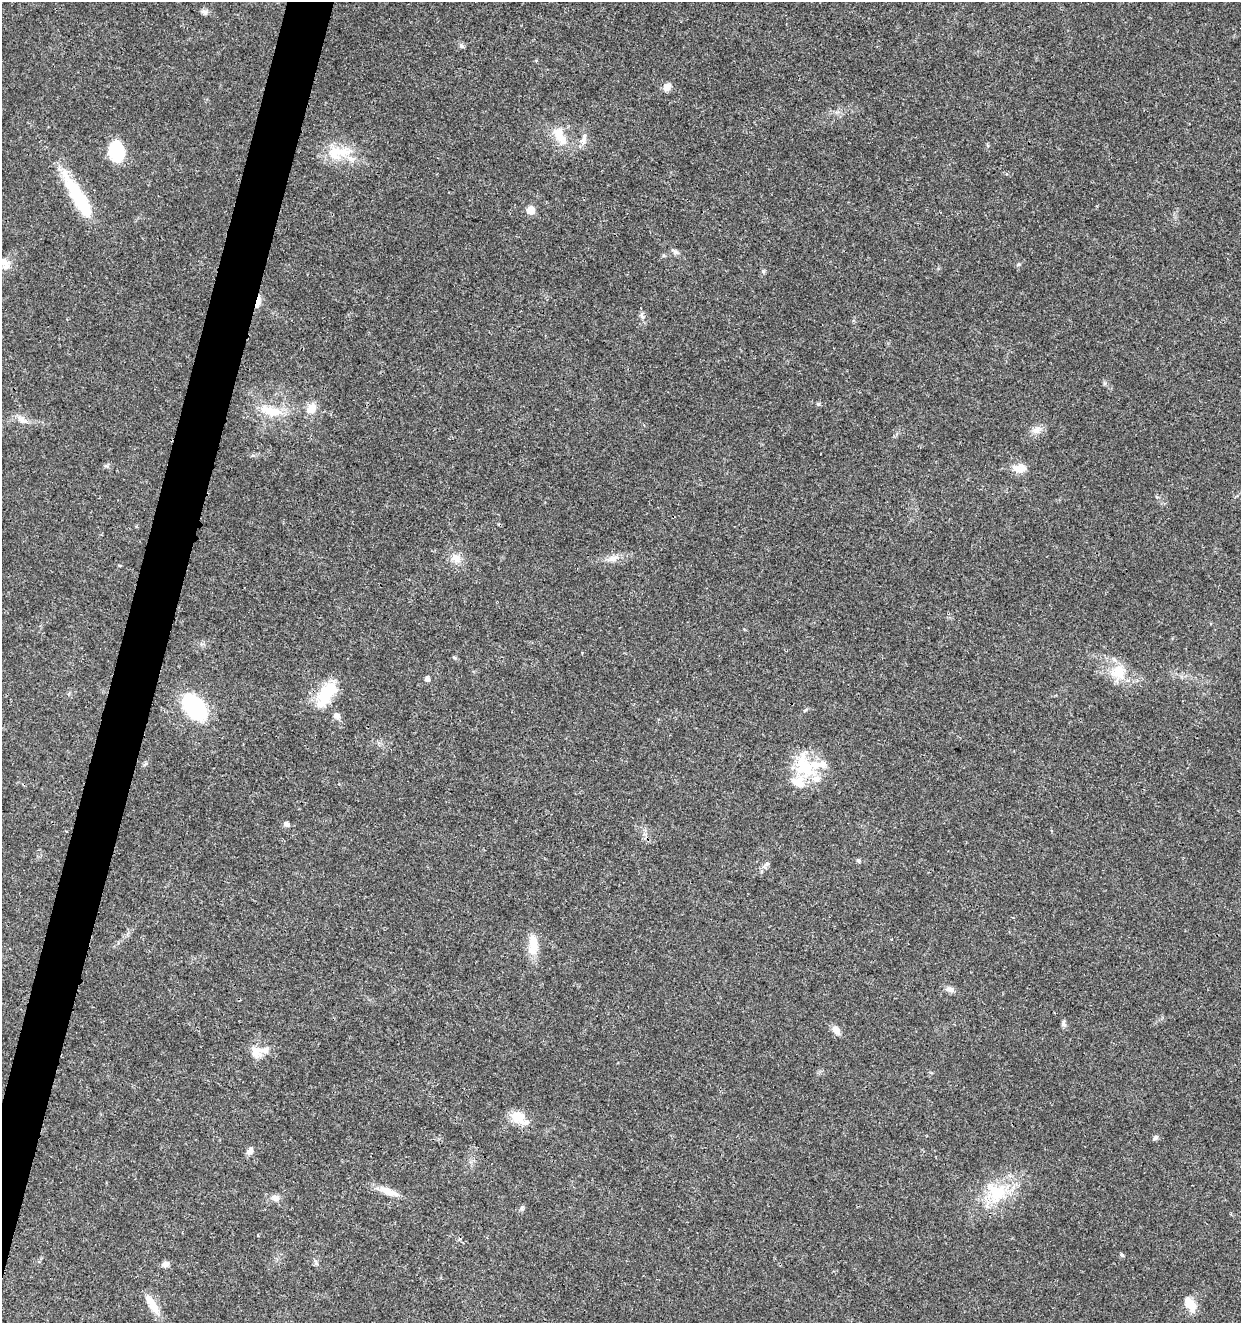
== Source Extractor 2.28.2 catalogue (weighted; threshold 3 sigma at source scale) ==
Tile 7 of 4 x 4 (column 3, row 2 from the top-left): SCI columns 2763-4001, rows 2645-3965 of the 5462 x 5297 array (HDU 1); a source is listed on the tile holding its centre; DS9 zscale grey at full resolution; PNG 1243 x 1325 px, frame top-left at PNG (2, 2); no overlay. Shown black and unused: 3% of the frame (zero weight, under 3 of 4 exposures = <1% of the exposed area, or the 3 px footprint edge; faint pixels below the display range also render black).
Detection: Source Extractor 2.28.2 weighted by HDU 2 'WHT'; one run over the whole footprint, this tile lists its part. Background 0.0181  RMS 0.002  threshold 0.00906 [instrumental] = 3 sigma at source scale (4.5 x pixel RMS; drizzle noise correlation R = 1.50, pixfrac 1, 0.0396/0.0396 arcsec/px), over >= 5 px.
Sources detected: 58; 1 inside a brighter object's white glare — not listed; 7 inside a brighter listed object's ellipse — not listed separately; the other 50 listed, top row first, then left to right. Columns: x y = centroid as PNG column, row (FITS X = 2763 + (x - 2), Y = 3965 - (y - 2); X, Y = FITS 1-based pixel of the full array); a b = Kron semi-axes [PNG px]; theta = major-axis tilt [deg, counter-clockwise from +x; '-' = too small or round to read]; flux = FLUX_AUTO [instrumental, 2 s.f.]
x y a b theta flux
205 12 9 6 -16 0.63
461 46 7 6 - 0.53
667 87 10 8 57 1.4
558 132 22 13 -64 3.8
583 141 10 8 65 1.1
116 151 13 9 -80 18
342 152 25 15 -9 5.2
78 197 58 13 -59 14
531 210 6 5 - 4.4
675 252 12 4 -28 0.55
4 261 19 10 -51 1.9
1019 264 7 3 19 0.29
763 271 6 5 - 0.31
258 301 15 6 76 1.6
642 316 12 6 -70 0.71
818 404 5 4 - 0.37
311 408 13 10 50 2.4
270 411 36 12 -14 5.3
22 420 19 6 -31 1.4
1036 430 14 9 34 1.5
253 455 6 4 18 0.3
1019 468 19 11 -3 2.3
456 558 14 11 -26 2.1
613 558 16 8 16 1.6
1118 672 21 19 71 5.1
427 679 5 4 - 0.77
325 695 31 19 71 7.3
194 707 26 14 -55 25
805 710 8 3 32 0.27
337 716 9 8 - 0.97
805 766 38 23 -71 9.4
287 824 5 5 - 0.93
858 860 5 5 - 0.42
766 864 13 6 49 0.79
533 945 28 11 87 4.1
950 989 11 7 -14 1
1063 1024 7 7 - 0.51
836 1030 14 8 -51 1.2
256 1052 18 15 76 2.5
519 1117 20 13 -36 4.2
1155 1138 7 6 - 0.44
250 1151 9 7 55 0.94
389 1191 31 8 -22 2.5
997 1192 30 24 -38 9.4
275 1198 11 8 -11 1.2
522 1207 7 5 79 0.38
1122 1255 5 5 - 0.36
166 1264 8 7 - 0.89
152 1304 29 9 -57 3.3
1190 1304 21 11 -59 2.9
Overlapping masked pixels (flux is a lower limit): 1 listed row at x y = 258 301
Unlisted compact peaks at least as high as the median listed source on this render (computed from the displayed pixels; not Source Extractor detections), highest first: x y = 1105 383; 316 1263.